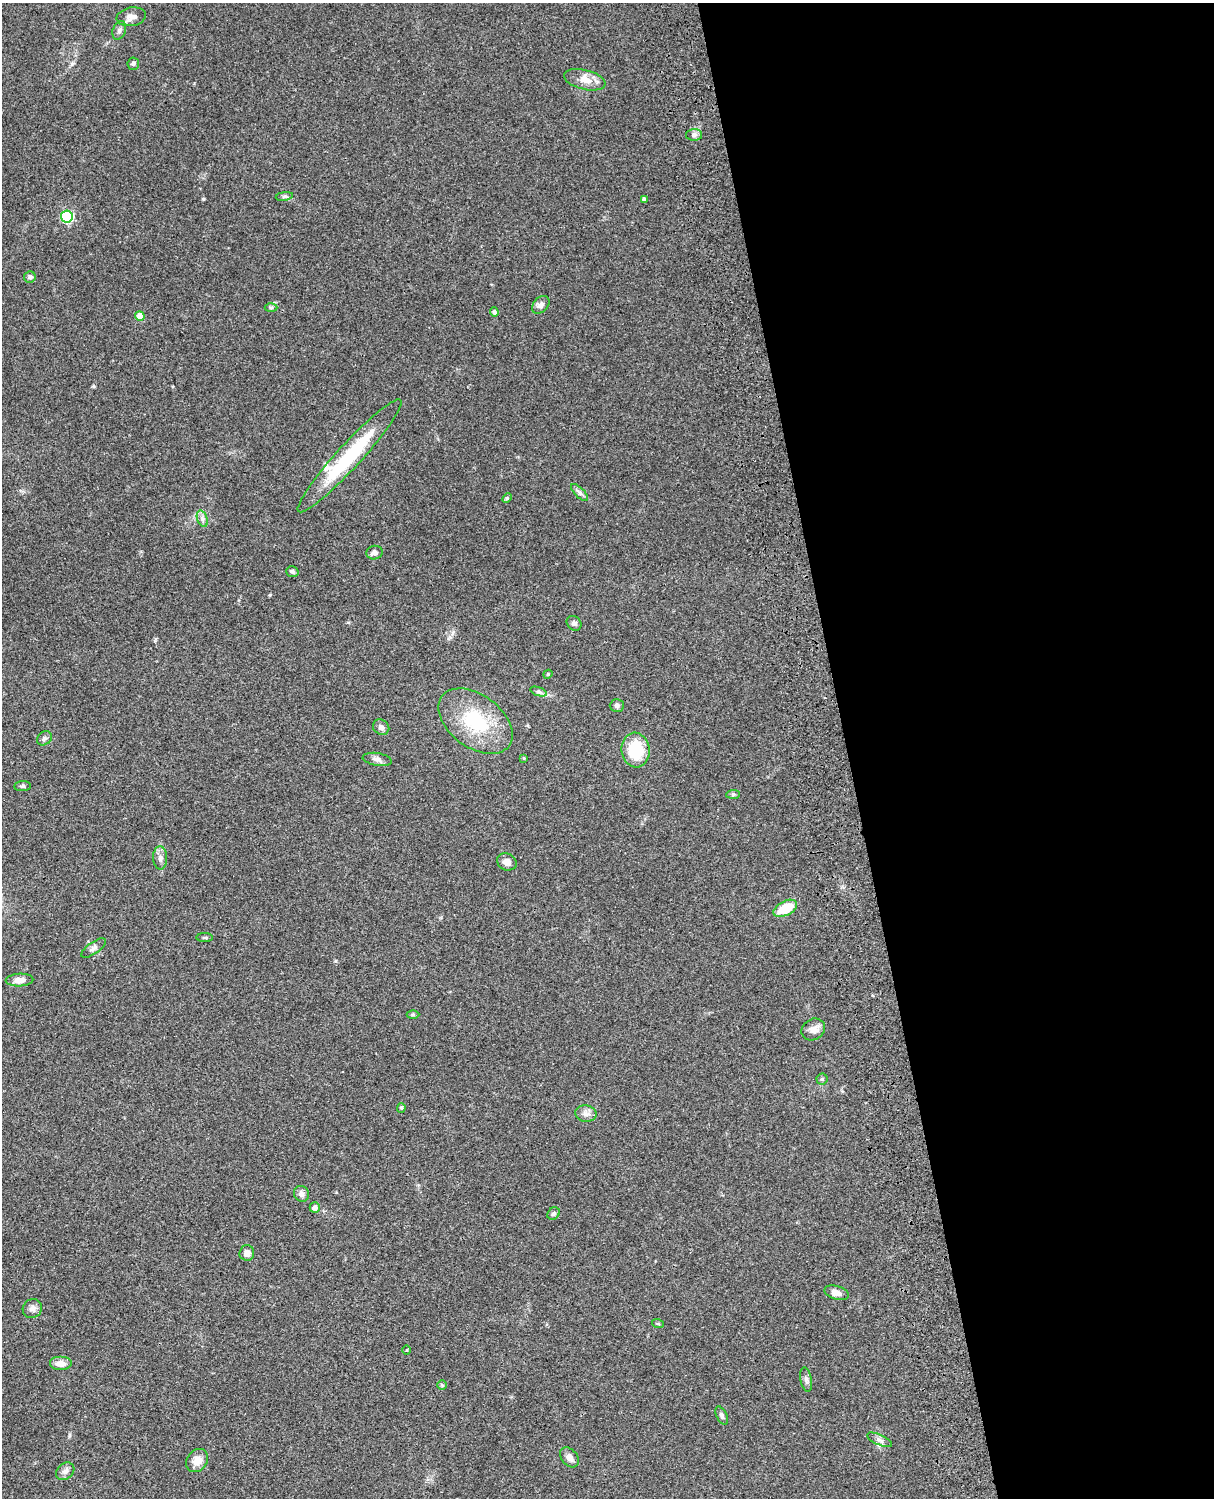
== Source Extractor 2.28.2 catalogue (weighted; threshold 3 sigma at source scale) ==
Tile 8 of 4 x 3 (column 4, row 2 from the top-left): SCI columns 3757-4968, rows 1773-3268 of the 5087 x 4928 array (HDU 1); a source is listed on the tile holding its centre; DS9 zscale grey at full resolution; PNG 1216 x 1500 px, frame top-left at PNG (2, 3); each listed source drawn as its Kron ellipse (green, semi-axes under 4 px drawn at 4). Shown black and unused: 30% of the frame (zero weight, under 3 of 4 exposures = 6% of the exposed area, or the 3 px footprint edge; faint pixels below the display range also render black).
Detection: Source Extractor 2.28.2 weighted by HDU 2 'WHT'; one run over the whole footprint, this tile lists its part. Background 0.0981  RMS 0.0063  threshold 0.0282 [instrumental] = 3 sigma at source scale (4.5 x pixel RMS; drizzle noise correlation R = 1.50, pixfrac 1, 0.05/0.05 arcsec/px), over >= 5 px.
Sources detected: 59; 1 inside a brighter listed object's ellipse — not listed separately; the other 58 listed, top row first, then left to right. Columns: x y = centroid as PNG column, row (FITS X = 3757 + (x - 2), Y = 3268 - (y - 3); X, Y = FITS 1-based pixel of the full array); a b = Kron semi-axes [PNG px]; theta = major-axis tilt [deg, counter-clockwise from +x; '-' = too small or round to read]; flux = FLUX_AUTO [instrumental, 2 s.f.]
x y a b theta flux
131 17 15 9 10 4
119 30 10 6 69 2
133 64 6 6 - 1.4
585 80 21 9 -13 6.7
694 135 8 6 0 1.8
284 196 8 4 8 1.2
644 200 4 4 - 1.8
67 216 6 6 - 67
30 277 6 5 - 1.7
541 305 10 7 47 2.5
271 308 6 4 0 0.99
494 312 4 4 - 1.7
140 316 5 5 - 9.6
350 456 75 12 47 44
580 493 11 5 -45 1.8
507 498 5 4 - 0.73
202 519 8 5 -71 2.1
374 553 8 7 - 2.4
292 571 6 5 - 1.7
574 623 8 6 -43 1.9
548 674 4 3 - 0.6
539 691 8 4 -19 1.3
617 705 7 6 - 1.6
475 721 42 26 -36 38
381 727 8 7 - 2.3
44 738 8 6 37 1.7
635 750 17 14 -83 26
524 758 4 4 - 0.66
377 759 14 6 -9 2.7
22 786 8 5 6 1.1
733 794 7 4 2 1.1
160 858 11 7 -89 2.7
507 862 10 8 -24 3
785 908 13 7 27 18
205 937 8 4 0 0.9
94 948 14 6 35 2.2
20 980 14 6 3 4.4
413 1014 6 4 0 0.88
813 1029 12 10 34 4.4
822 1079 5 5 - 1
401 1108 5 4 - 0.81
586 1114 11 8 -10 3.1
301 1194 8 7 - 2.8
315 1208 5 5 - 3
554 1214 7 5 42 1.5
247 1253 7 7 - 3.9
836 1293 12 6 -16 4.3
32 1308 10 9 - 2.9
658 1324 6 3 -19 0.69
407 1350 5 3 - 0.49
61 1363 11 7 0 4.7
806 1380 12 5 -79 2
442 1385 5 5 - 0.73
722 1416 10 5 -64 1.5
880 1440 13 5 -24 2.3
569 1457 11 8 -49 3
197 1460 12 10 52 5.8
65 1471 10 7 40 2.5
Unlisted compact peaks at least as high as the median listed source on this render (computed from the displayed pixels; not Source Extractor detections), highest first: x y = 203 199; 270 595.